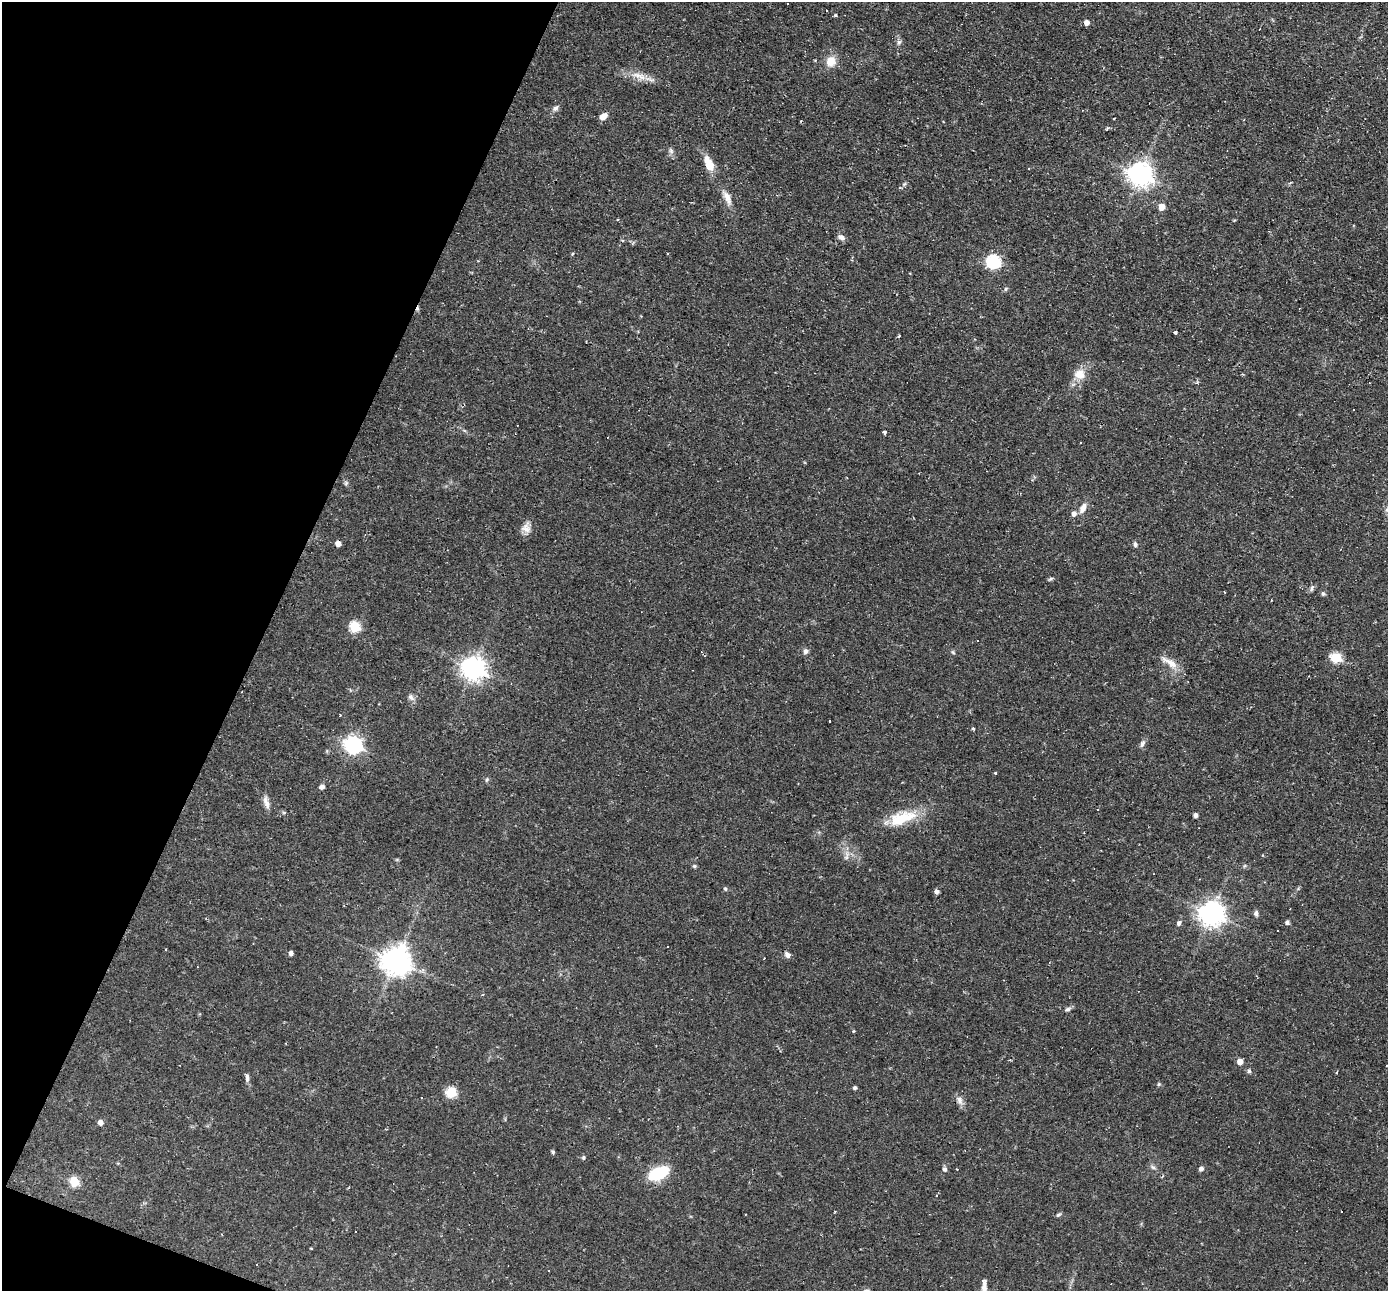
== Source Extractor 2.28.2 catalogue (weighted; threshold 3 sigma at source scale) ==
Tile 9 of 4 x 4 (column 1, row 3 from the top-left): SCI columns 1-1386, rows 1557-2845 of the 5542 x 5557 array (HDU 1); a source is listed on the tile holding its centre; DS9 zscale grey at full resolution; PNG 1390 x 1293 px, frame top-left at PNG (2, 2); no overlay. Shown black and unused: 19% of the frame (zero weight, under 2 of 3 exposures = <1% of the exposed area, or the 3 px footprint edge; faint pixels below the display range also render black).
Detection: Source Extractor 2.28.2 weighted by HDU 2 'WHT'; one run over the whole footprint, this tile lists its part. Background 0.0583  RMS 0.0047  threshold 0.021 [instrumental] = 3 sigma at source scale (4.5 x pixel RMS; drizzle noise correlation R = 1.50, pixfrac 1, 0.05/0.05 arcsec/px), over >= 5 px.
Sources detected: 97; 11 cosmic-ray / hot-pixel residue — not listed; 1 inside a brighter listed object's ellipse — not listed separately; the other 85 listed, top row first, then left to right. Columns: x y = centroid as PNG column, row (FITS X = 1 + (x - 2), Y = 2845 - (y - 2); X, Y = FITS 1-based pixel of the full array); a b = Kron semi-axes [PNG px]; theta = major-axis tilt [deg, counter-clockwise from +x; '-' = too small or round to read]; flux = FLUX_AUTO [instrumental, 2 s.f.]
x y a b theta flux
827 11 3 2 - 0.65
835 15 4 3 - 0.65
1087 22 5 5 - 2.8
899 42 6 6 - 1.1
831 61 12 11 - 5.8
639 76 25 8 -17 5.8
556 108 9 6 56 1.5
603 116 8 6 34 3.6
1114 118 3 2 - 0.36
671 151 8 6 -73 1.3
709 164 17 8 -66 8
1140 174 8 8 - 410
727 198 20 8 -66 3.9
1162 207 5 5 - 5.9
1234 220 4 3 - 0.45
841 237 9 6 -30 1.9
572 254 4 3 - 0.47
993 261 6 6 - 67
1006 289 6 4 89 0.63
1175 333 3 3 - 1.2
899 336 4 2 - 0.69
1079 374 15 13 8 5.7
1354 409 3 3 - 0.84
884 432 4 3 - 1.7
1081 443 3 2 - 0.5
1083 508 13 7 65 3.4
1074 513 7 6 - 1.9
526 528 14 11 89 3.4
338 543 5 4 - 3.4
1135 544 7 6 - 1
1050 579 8 4 27 0.72
1312 588 9 4 72 1
1323 594 7 5 -73 0.82
355 627 6 6 - 31
805 651 7 6 - 1.3
953 652 7 4 -46 0.64
1336 658 6 5 - 27
1171 663 20 9 -37 5.2
474 668 8 8 - 350
411 697 10 7 -63 1.6
340 715 3 2 - 0.32
973 728 4 3 - 0.63
1142 743 10 6 63 1.6
353 745 7 7 - 170
995 773 3 3 - 0.57
487 780 6 4 70 0.68
322 787 6 5 - 1.5
266 802 19 6 -73 2.6
1098 810 3 2 - 0.73
1196 815 6 4 77 1.2
902 818 40 15 18 16
694 866 6 5 - 0.7
1244 866 6 4 70 0.56
725 889 6 4 -68 0.63
937 891 4 4 - 2
1212 913 8 8 - 450
1256 913 7 5 -89 1.3
1179 923 7 5 60 1.2
1287 923 5 5 - 1.2
166 949 3 2 - 0.31
291 953 4 4 - 1.6
787 955 8 6 -42 1.8
396 961 9 9 - 640
1068 1009 9 5 30 1.2
853 1031 4 3 - 0.45
1240 1061 5 4 - 4.1
1249 1071 5 5 - 0.96
1336 1073 4 2 - 0.44
247 1078 11 5 -88 1.5
1159 1084 5 5 - 0.6
855 1088 4 4 - 1
451 1092 6 5 - 29
422 1098 3 2 - 0.75
960 1100 13 7 -69 2.3
100 1122 5 5 - 2.5
553 1152 5 5 - 0.7
583 1158 6 4 89 0.68
1153 1167 7 5 -43 1.1
945 1169 5 4 - 1.4
1201 1169 6 5 - 1.3
658 1173 17 9 24 26
74 1181 6 5 - 22
1341 1211 3 3 - 2
1058 1215 6 5 - 0.81
984 1288 15 6 -89 3.1
Isophote crosses this tile's border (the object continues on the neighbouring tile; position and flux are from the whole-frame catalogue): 1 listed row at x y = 984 1288